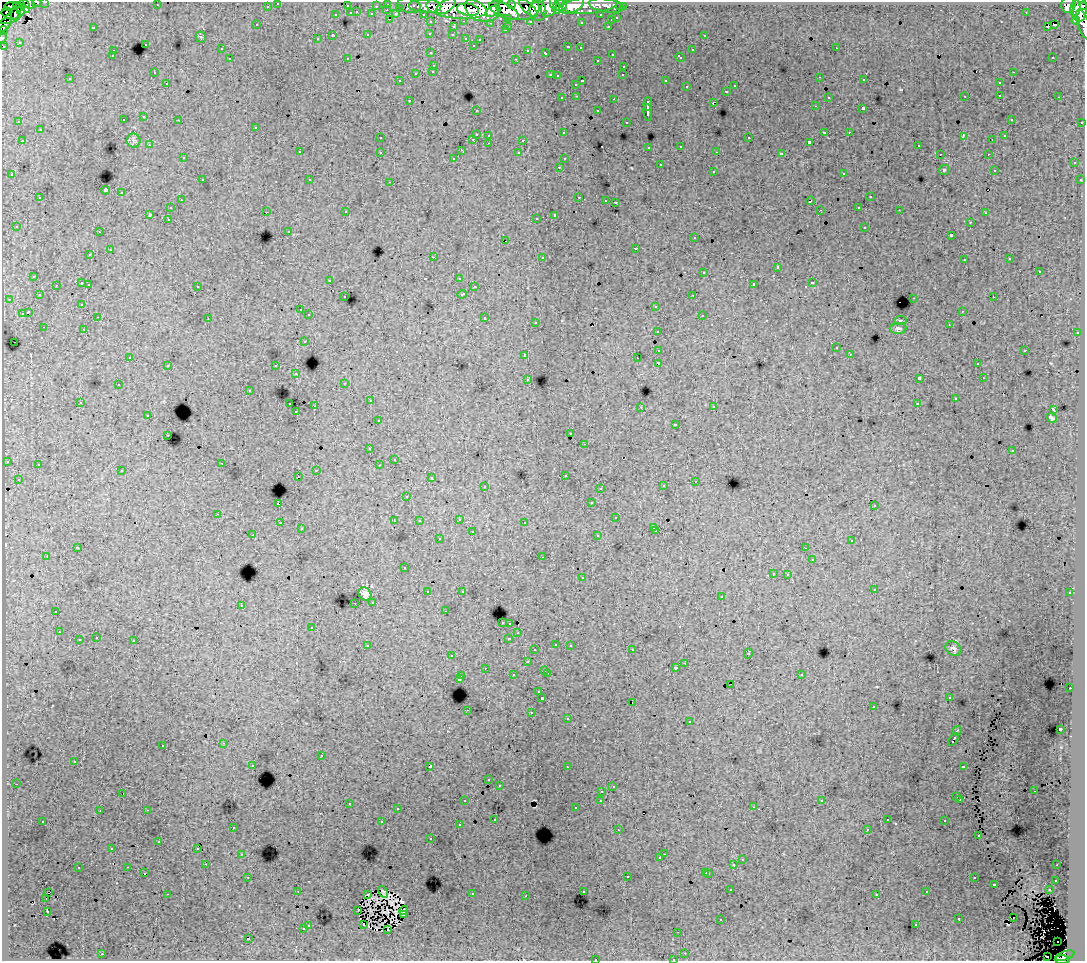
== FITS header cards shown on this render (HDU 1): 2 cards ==
NAXIS1  =                 1083
NAXIS2  =                  959

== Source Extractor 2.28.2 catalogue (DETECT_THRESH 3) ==
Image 1083 x 959 px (HDU 1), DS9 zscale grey, 1 PNG px = 1 image px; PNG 1087 x 963 px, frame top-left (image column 1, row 959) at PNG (2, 2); each listed source drawn as its Kron ellipse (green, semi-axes under 4 px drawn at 4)
Background 232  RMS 1.5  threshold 4.62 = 3 sigma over >= 5 px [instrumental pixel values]
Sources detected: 494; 4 with non-positive FLUX_AUTO (blend fragments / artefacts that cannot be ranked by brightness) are neither listed nor drawn; the other 490 listed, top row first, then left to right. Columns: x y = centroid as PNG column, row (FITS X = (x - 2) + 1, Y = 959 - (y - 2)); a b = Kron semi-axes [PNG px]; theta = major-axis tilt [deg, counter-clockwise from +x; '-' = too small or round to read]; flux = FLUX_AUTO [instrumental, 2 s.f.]
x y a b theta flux
45 2 3 2 - 4200
29 3 7 4 -44 31000
37 3 5 2 - 4400
278 3 3 3 - 3100
388 4 3 3 - 6400
25 5 8 4 -71 25000
157 5 3 2 - 89
512 5 3 3 - 27000
560 5 6 5 - 81000
590 5 28 8 6 93000
1068 5 8 7 - 110000
11 6 6 4 3 11000
16 6 3 2 - 7200
267 6 3 3 - 2500
347 6 3 3 - 1400
376 6 3 2 - 1600
409 6 12 7 -14 19000
425 6 16 7 -3 110000
446 6 11 6 35 130000
549 6 10 7 67 210000
555 6 8 4 -68 71000
572 6 13 7 23 120000
607 6 18 6 -9 49000
1083 6 3 3 - 68000
518 7 21 13 -1 300000
620 7 3 3 - 1900
623 7 3 3 - 2600
400 8 3 3 - 1300
456 8 30 11 -6 330000
483 8 18 13 -12 310000
528 8 12 5 -45 70000
1075 8 8 5 79 89000
1080 9 12 7 89 310000
21 10 6 4 85 51000
387 10 3 2 - 370
468 10 11 6 -10 140000
16 11 8 3 65 52000
493 11 7 4 34 88000
504 11 16 7 -25 210000
538 11 10 8 -76 190000
6 12 5 2 - 4700
357 12 3 2 - 590
351 13 3 3 - 1100
1026 13 3 2 - 62
372 14 3 3 - 1600
396 14 4 3 - 1000
423 14 3 2 - 2500
336 15 3 3 - 610
601 15 3 3 - 2300
8 16 13 7 10 47000
508 18 3 3 - 1600
617 18 3 3 - 740
389 19 3 2 - 480
611 20 3 3 - 640
1076 20 4 3 - 8300
464 21 3 2 - 480
530 21 3 3 - 1800
431 22 3 3 - 3000
581 22 2 2 - 91
490 23 3 2 - 180
1083 24 15 5 -73 63000
4 25 9 5 43 48000
257 25 3 3 - 200
1054 25 3 2 - 59
509 26 3 2 - 490
608 26 3 2 - 330
93 27 3 2 - 1100
453 27 3 3 - 470
1047 27 3 2 - 190
3 30 4 4 - 20000
505 30 3 3 - 310
430 33 3 3 - 170
368 35 3 3 - 670
452 35 3 3 - 190
704 35 3 3 - 320
333 36 3 3 - 1800
2 37 6 2 76 4400
201 37 5 5 - 160
466 38 3 3 - 520
317 39 3 2 - 150
480 40 3 3 - 170
19 42 3 2 - 150
145 44 3 3 - 370
473 45 3 3 - 180
4 46 3 3 - 1300
568 47 3 3 - 540
580 48 3 2 - 180
836 48 3 2 - 260
221 49 3 3 - 280
528 50 3 3 - 190
692 50 3 3 - 600
113 51 3 2 - 410
431 53 3 3 - 250
546 53 4 3 - 590
612 54 3 2 - 420
112 56 3 2 - 190
680 57 5 3 - 300
1053 57 3 2 - 160
347 58 3 2 - 64
230 59 3 3 - 310
516 59 3 2 - 710
597 60 3 3 - 350
434 65 3 3 - 570
624 66 3 3 - 490
433 71 3 3 - 320
154 72 3 2 - 100
1013 72 3 2 - 330
416 73 3 3 - 860
550 75 3 2 - 650
623 75 3 2 - 180
558 76 3 2 - 82
820 77 3 2 - 81
70 79 3 2 - 180
864 80 3 2 - 170
400 81 3 2 - 98
582 81 3 2 - 830
666 81 4 3 - 1500
167 83 3 2 - 210
999 83 3 3 - 440
576 84 3 3 - 340
735 86 3 3 - 370
687 87 3 3 - 400
727 91 3 3 - 400
1000 95 3 2 - 420
577 96 3 2 - 330
965 96 2 2 - 66
828 97 3 3 - 210
1059 97 3 2 - 220
562 98 3 2 - 270
614 99 3 2 - 540
409 100 3 2 - 280
713 102 4 2 - 610
648 104 7 3 86 2600
815 106 3 2 - 130
863 108 3 3 - 1500
476 110 3 2 - 200
598 111 3 3 - 400
648 112 8 3 -84 3200
144 117 3 3 - 400
1011 119 3 2 - 140
123 120 3 3 - 330
179 120 3 2 - 250
19 122 3 3 - 110
626 122 3 2 - 150
1082 122 3 2 - 1000
256 127 3 3 - 380
40 130 3 3 - 500
824 132 3 2 - 820
849 132 3 2 - 260
563 133 3 3 - 190
476 134 3 3 - 1300
489 135 3 3 - 420
963 136 4 2 - 410
1005 136 3 3 - 210
380 138 3 2 - 180
749 138 3 3 - 590
473 139 3 2 - 360
523 140 3 3 - 1000
992 140 2 2 - 57
22 141 3 2 - 420
133 141 7 7 - 310
809 142 3 3 - 190
489 143 3 2 - 310
149 145 3 3 - 120
918 145 3 2 - 230
681 146 3 3 - 260
649 147 3 2 - 140
461 150 4 2 - 99
299 152 3 3 - 310
380 152 3 3 - 500
717 152 3 2 - 120
519 153 3 3 - 300
781 154 4 3 - 2600
940 154 2 2 - 80
988 154 3 2 - 250
183 158 3 3 - 230
454 158 3 2 - 200
564 159 3 3 - 230
1074 163 3 3 - 470
660 165 3 3 - 710
559 167 3 2 - 320
944 170 5 5 - 140
994 170 3 3 - 190
713 171 3 3 - 520
844 173 3 3 - 460
12 175 3 3 - 230
202 180 3 2 - 320
310 180 3 2 - 240
1080 180 3 3 - 220
390 182 3 2 - 600
105 190 4 4 - 3500
121 193 3 3 - 720
579 197 3 2 - 580
870 197 3 3 - 500
40 198 3 3 - 510
181 200 3 2 - 270
606 200 3 2 - 230
810 201 4 3 - 860
615 202 3 3 - 1200
859 207 3 2 - 270
170 208 3 3 - 320
820 210 2 2 - 73
899 210 2 2 - 97
266 212 3 2 - 230
346 212 3 2 - 270
985 213 3 3 - 230
150 214 3 3 - 1400
555 215 4 3 - 2600
536 218 3 2 - 280
168 219 3 2 - 190
970 222 3 2 - 210
16 226 3 3 - 160
865 227 3 3 - 590
289 231 3 3 - 160
99 232 3 2 - 160
951 235 3 3 - 1300
694 238 3 3 - 360
506 241 3 2 - 88
635 248 3 3 - 750
110 250 3 3 - 830
90 255 3 2 - 280
433 257 3 2 - 980
542 257 3 3 - 430
1010 259 3 3 - 140
964 260 3 2 - 170
777 267 3 3 - 1000
704 272 3 3 - 700
1039 272 3 3 - 890
34 276 3 3 - 350
459 278 3 2 - 210
330 280 3 2 - 53
82 283 3 3 - 760
812 283 3 3 - 650
89 284 3 2 - 290
754 284 4 3 - 2600
56 285 3 2 - 140
197 286 3 3 - 350
474 287 3 3 - 260
462 294 4 3 - 710
39 295 3 2 - 220
693 295 3 2 - 260
345 297 2 2 - 130
993 297 2 2 - 270
914 298 3 2 - 670
9 299 3 3 - 190
82 304 3 3 - 180
656 306 3 3 - 550
300 310 3 2 - 280
962 311 3 2 - 160
28 312 4 3 - 2000
22 314 4 3 - 780
309 315 3 3 - 410
702 315 3 2 - 360
98 317 3 2 - 260
485 318 3 3 - 800
208 319 2 2 - 59
900 320 6 3 8 120
536 322 3 3 - 270
949 325 2 2 - 60
44 327 3 2 - 300
898 328 8 5 0 260
84 329 2 2 - 69
657 331 3 3 - 300
1077 333 3 2 - 360
304 341 3 3 - 370
14 342 2 2 - 59
836 348 3 3 - 250
659 350 3 3 - 1300
1025 350 3 3 - 760
850 354 3 2 - 230
525 355 3 3 - 400
130 357 3 2 - 210
637 358 2 2 - 72
658 363 4 3 - 2800
977 364 3 2 - 130
168 365 3 3 - 400
276 366 3 3 - 550
296 374 3 3 - 300
919 378 4 3 - 3700
983 378 2 2 - 55
528 379 3 2 - 150
345 383 3 3 - 240
118 385 3 2 - 300
249 390 2 2 - 77
955 399 3 3 - 210
370 401 3 2 - 260
80 402 3 3 - 260
290 404 3 2 - 430
917 404 3 3 - 350
315 406 2 2 - 780
714 406 3 2 - 280
641 407 2 2 - 64
1053 409 3 2 - 76
296 412 3 2 - 160
148 415 3 2 - 76
1052 418 5 3 - 210
378 420 3 3 - 250
675 424 3 3 - 670
571 434 3 2 - 190
168 435 3 2 - 240
585 444 3 2 - 250
370 449 3 2 - 120
1012 451 3 3 - 290
394 459 2 2 - 78
7 461 3 3 - 370
222 463 2 2 - 270
38 464 3 3 - 300
379 465 3 2 - 190
316 470 3 2 - 460
122 471 3 3 - 350
565 475 3 3 - 460
298 476 2 2 - 86
431 478 3 3 - 200
18 479 3 3 - 230
695 481 3 2 - 290
485 486 3 2 - 400
663 486 3 3 - 320
600 488 3 3 - 180
407 496 3 3 - 180
591 503 3 3 - 230
278 504 3 3 - 1300
874 506 3 3 - 230
218 514 3 2 - 390
616 518 3 3 - 440
459 519 3 3 - 410
394 521 3 2 - 110
419 521 3 3 - 240
525 522 3 2 - 200
280 523 3 2 - 320
653 527 3 2 - 170
301 529 3 2 - 120
656 531 3 2 - 370
472 532 3 3 - 700
253 535 3 2 - 140
598 536 3 3 - 340
439 539 3 3 - 420
852 540 3 3 - 350
77 548 3 3 - 1100
805 548 3 2 - 87
47 556 3 2 - 560
543 557 3 2 - 200
812 559 3 2 - 67
404 568 3 3 - 260
773 573 3 3 - 330
788 574 3 2 - 360
582 578 3 3 - 550
874 589 3 2 - 270
462 591 3 2 - 140
428 592 3 3 - 530
1070 593 3 3 - 340
365 594 7 6 - 540
721 597 3 3 - 430
373 602 3 3 - 380
355 603 3 2 - 93
241 605 3 3 - 480
56 611 3 2 - 570
445 611 3 2 - 180
502 622 3 3 - 420
510 623 3 3 - 360
312 627 3 3 - 340
59 632 3 2 - 290
518 633 3 3 - 160
96 638 3 2 - 310
509 638 3 3 - 890
79 640 3 3 - 850
134 641 3 3 - 870
556 644 3 3 - 400
570 645 3 3 - 330
368 646 4 3 - 470
953 649 8 6 -39 370
535 650 3 3 - 230
632 650 3 2 - 210
748 653 5 3 - 840
452 656 3 2 - 330
527 662 3 3 - 520
685 663 3 2 - 270
485 668 2 2 - 170
675 668 3 3 - 400
545 670 3 3 - 390
547 673 3 2 - 660
801 674 3 3 - 460
513 675 3 3 - 390
462 676 3 2 - 310
459 679 3 3 - 1200
731 684 2 2 - 170
1070 688 3 2 - 230
539 692 3 3 - 190
542 698 3 3 - 2200
949 698 3 2 - 190
632 702 2 2 - 180
873 707 3 2 - 200
467 710 2 2 - 290
531 712 3 2 - 550
568 719 3 3 - 190
689 722 3 3 - 470
1060 729 3 3 - 3000
957 731 5 3 - 1200
953 739 7 3 58 1100
223 743 3 3 - 270
163 745 3 3 - 410
321 756 3 3 - 690
75 761 2 2 - 63
253 765 3 3 - 240
430 766 4 3 - 3000
963 766 4 3 - 920
567 767 3 2 - 170
489 780 3 3 - 200
16 784 3 2 - 270
499 785 3 3 - 200
613 786 3 2 - 94
602 791 3 2 - 240
1034 791 3 2 - 110
123 793 2 2 - 68
957 797 3 3 - 390
601 800 3 3 - 390
960 800 3 3 - 220
465 801 3 2 - 280
822 801 3 3 - 140
349 803 3 2 - 440
753 807 3 2 - 290
575 808 3 3 - 250
397 809 3 2 - 230
147 810 3 2 - 530
100 811 3 2 - 120
495 819 3 2 - 170
887 819 2 2 - 73
43 821 3 2 - 240
945 821 3 3 - 370
382 822 3 3 - 1200
459 825 3 2 - 130
233 827 3 3 - 310
867 829 3 3 - 160
618 830 3 2 - 200
978 835 3 2 - 140
431 839 3 2 - 200
159 842 3 3 - 350
112 848 3 2 - 190
198 848 3 3 - 270
242 854 3 3 - 260
664 854 3 2 - 170
660 858 3 2 - 170
742 860 3 3 - 460
206 864 2 2 - 250
734 864 3 3 - 1300
1057 865 3 2 - 160
128 867 3 2 - 270
78 868 3 3 - 580
706 872 3 3 - 460
144 873 3 2 - 210
709 873 3 3 - 580
627 876 3 3 - 690
248 877 3 2 - 230
974 878 3 2 - 400
1056 880 3 3 - 310
994 884 3 3 - 760
731 890 3 3 - 260
1049 890 3 2 - 280
298 891 3 2 - 140
583 891 3 3 - 290
383 892 6 3 -64 110
927 892 3 3 - 360
48 893 3 2 - 280
167 894 3 2 - 1200
368 894 3 2 - 95
472 894 3 3 - 800
877 894 3 3 - 260
526 896 2 2 - 110
46 899 3 2 - 510
358 910 3 2 - 100
403 910 4 3 - 170
47 911 3 2 - 71
403 915 4 2 - 200
1013 918 2 2 - 370
721 919 3 2 - 140
959 919 3 3 - 490
308 925 3 3 - 660
364 925 3 2 - 300
916 925 3 2 - 190
303 929 3 3 - 540
388 929 3 2 - 150
678 932 2 2 - 50
248 939 3 3 - 1700
1057 942 2 2 - 440
685 953 3 2 - 260
102 954 3 2 - 520
1047 956 2 2 - 440
1065 956 10 4 18 53000
595 959 3 2 - 490
673 959 3 2 - 210
1062 960 7 2 0 93000
At the frame edge (FLAGS 8, measured only in part): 14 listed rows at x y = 45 2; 29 3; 37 3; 278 3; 1083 6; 8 16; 1083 24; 4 25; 3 30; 2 37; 4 46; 595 959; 673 959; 1062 960
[4 non-positive-flux detections neither listed nor drawn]